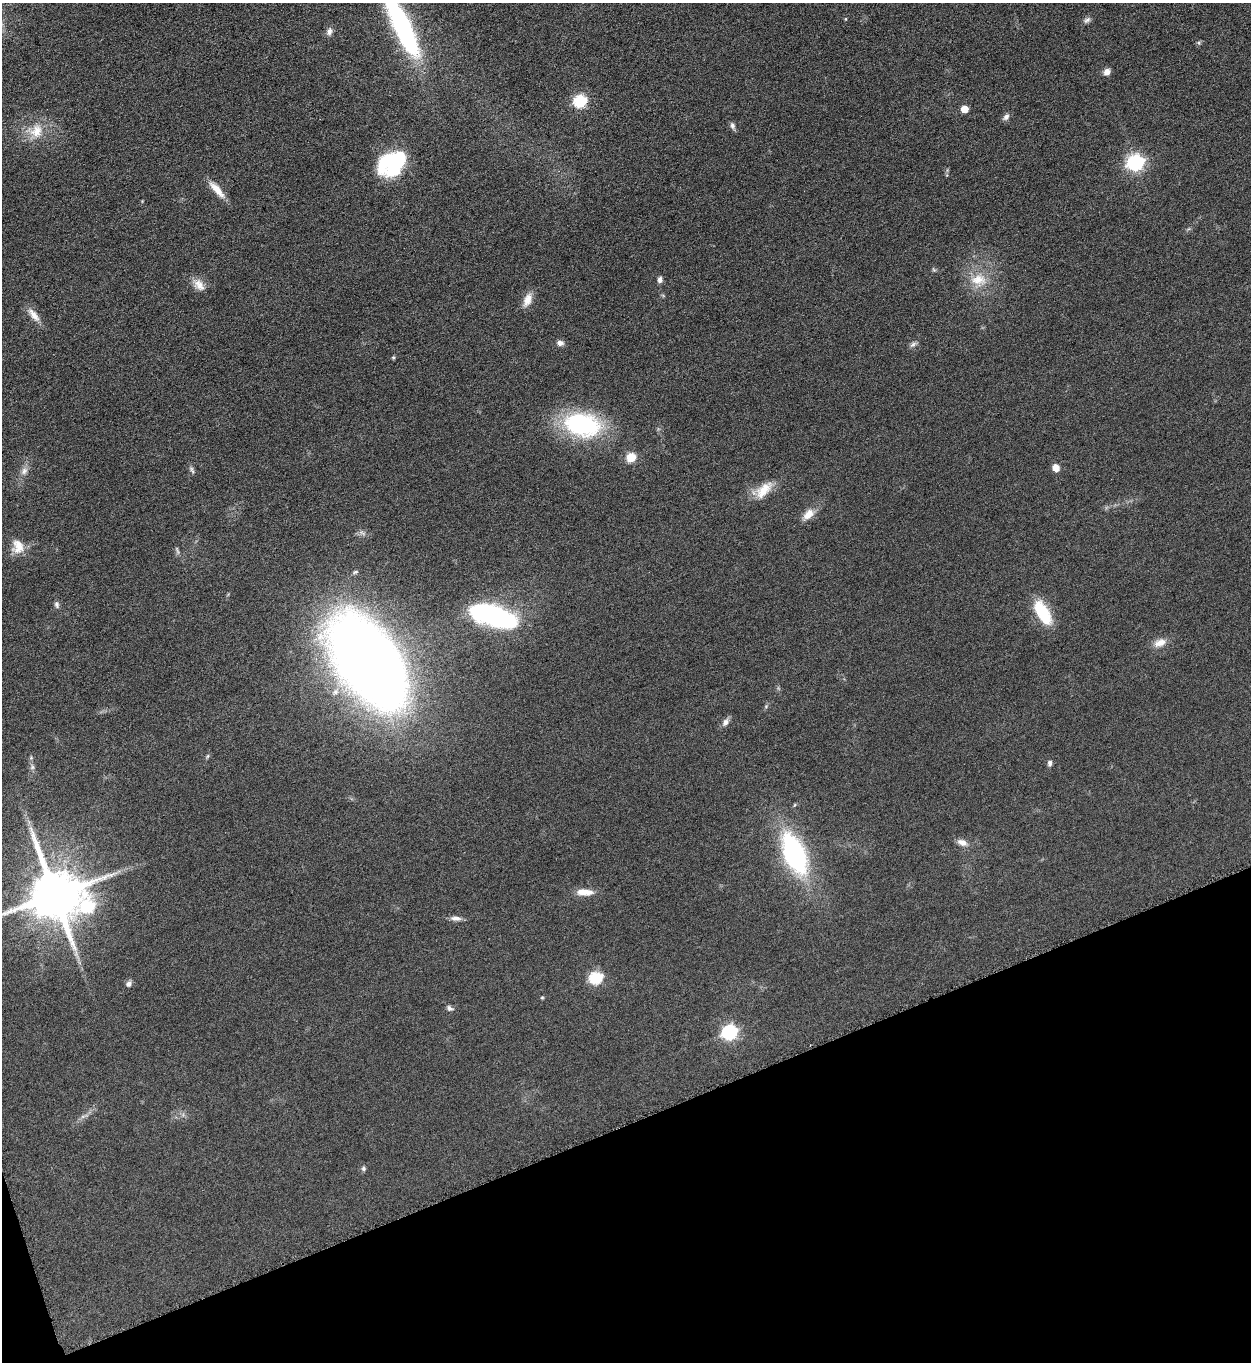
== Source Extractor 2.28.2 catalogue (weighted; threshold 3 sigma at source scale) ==
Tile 14 of 4 x 4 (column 2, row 4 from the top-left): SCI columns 1414-2662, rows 20-1379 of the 5451 x 5466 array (HDU 1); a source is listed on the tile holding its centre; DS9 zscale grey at full resolution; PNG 1253 x 1364 px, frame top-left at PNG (2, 3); no overlay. Shown black and unused: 18% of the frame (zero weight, under 3 of 6 exposures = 2% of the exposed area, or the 3 px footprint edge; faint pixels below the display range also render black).
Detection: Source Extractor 2.28.2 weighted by HDU 2 'WHT'; one run over the whole footprint, this tile lists its part. Background 0.0872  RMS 0.0097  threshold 0.0396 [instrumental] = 3 sigma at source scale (4.09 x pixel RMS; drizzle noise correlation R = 1.36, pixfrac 0.8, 0.05/0.05 arcsec/px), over >= 5 px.
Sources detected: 55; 2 inside a brighter object's white glare — not listed; the other 53 listed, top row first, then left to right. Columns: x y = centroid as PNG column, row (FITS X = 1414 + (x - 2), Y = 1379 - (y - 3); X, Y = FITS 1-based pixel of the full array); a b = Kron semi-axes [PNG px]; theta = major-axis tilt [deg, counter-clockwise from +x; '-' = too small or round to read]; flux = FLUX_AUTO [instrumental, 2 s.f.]
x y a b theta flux
845 19 5 3 - 0.78
1087 20 11 6 37 2.8
403 28 65 17 -65 160
329 31 10 7 73 3.5
1199 43 6 5 - 1.4
1107 72 8 7 - 4.8
580 101 6 6 - 100
964 109 5 5 - 15
1006 117 10 7 50 3.2
732 126 9 6 -73 2.7
36 131 21 16 57 18
392 161 34 23 55 71
1135 163 7 7 - 240
217 190 27 8 -48 11
934 270 7 4 -19 1.3
660 280 7 5 85 3.2
979 280 24 15 0 20
199 285 19 10 -45 8.6
527 300 18 9 68 8.3
34 315 22 8 -52 8.5
560 343 9 7 -7 3.6
913 344 11 5 38 2.5
393 357 6 3 -19 0.98
582 425 38 23 -11 110
631 457 9 8 - 14
1056 467 9 8 - 5.9
192 470 10 4 -69 2.1
24 471 10 8 54 4.5
764 490 28 13 46 17
808 514 17 10 44 9.4
18 546 19 14 -86 13
177 550 10 3 -61 1.5
57 605 8 6 -61 2.2
1043 613 31 13 -60 33
494 616 41 17 -19 170
1160 643 18 9 21 8.4
368 662 61 34 -55 1700
335 692 7 7 - 3.7
725 722 11 7 59 4
1050 763 7 5 87 2.7
32 767 7 5 61 2
962 842 14 8 -20 5.8
794 854 32 15 -67 170
585 892 22 8 -2 11
55 895 16 15 - 5200
88 907 10 9 - 91
455 918 13 6 -5 4.4
596 978 6 6 - 110
129 984 7 6 - 3.4
542 997 6 4 1 0.97
450 1008 9 6 -29 2.5
729 1032 7 6 - 200
363 1168 6 6 - 1.7
Isophote crosses this tile's border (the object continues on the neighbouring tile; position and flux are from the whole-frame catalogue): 2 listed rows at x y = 403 28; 55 895